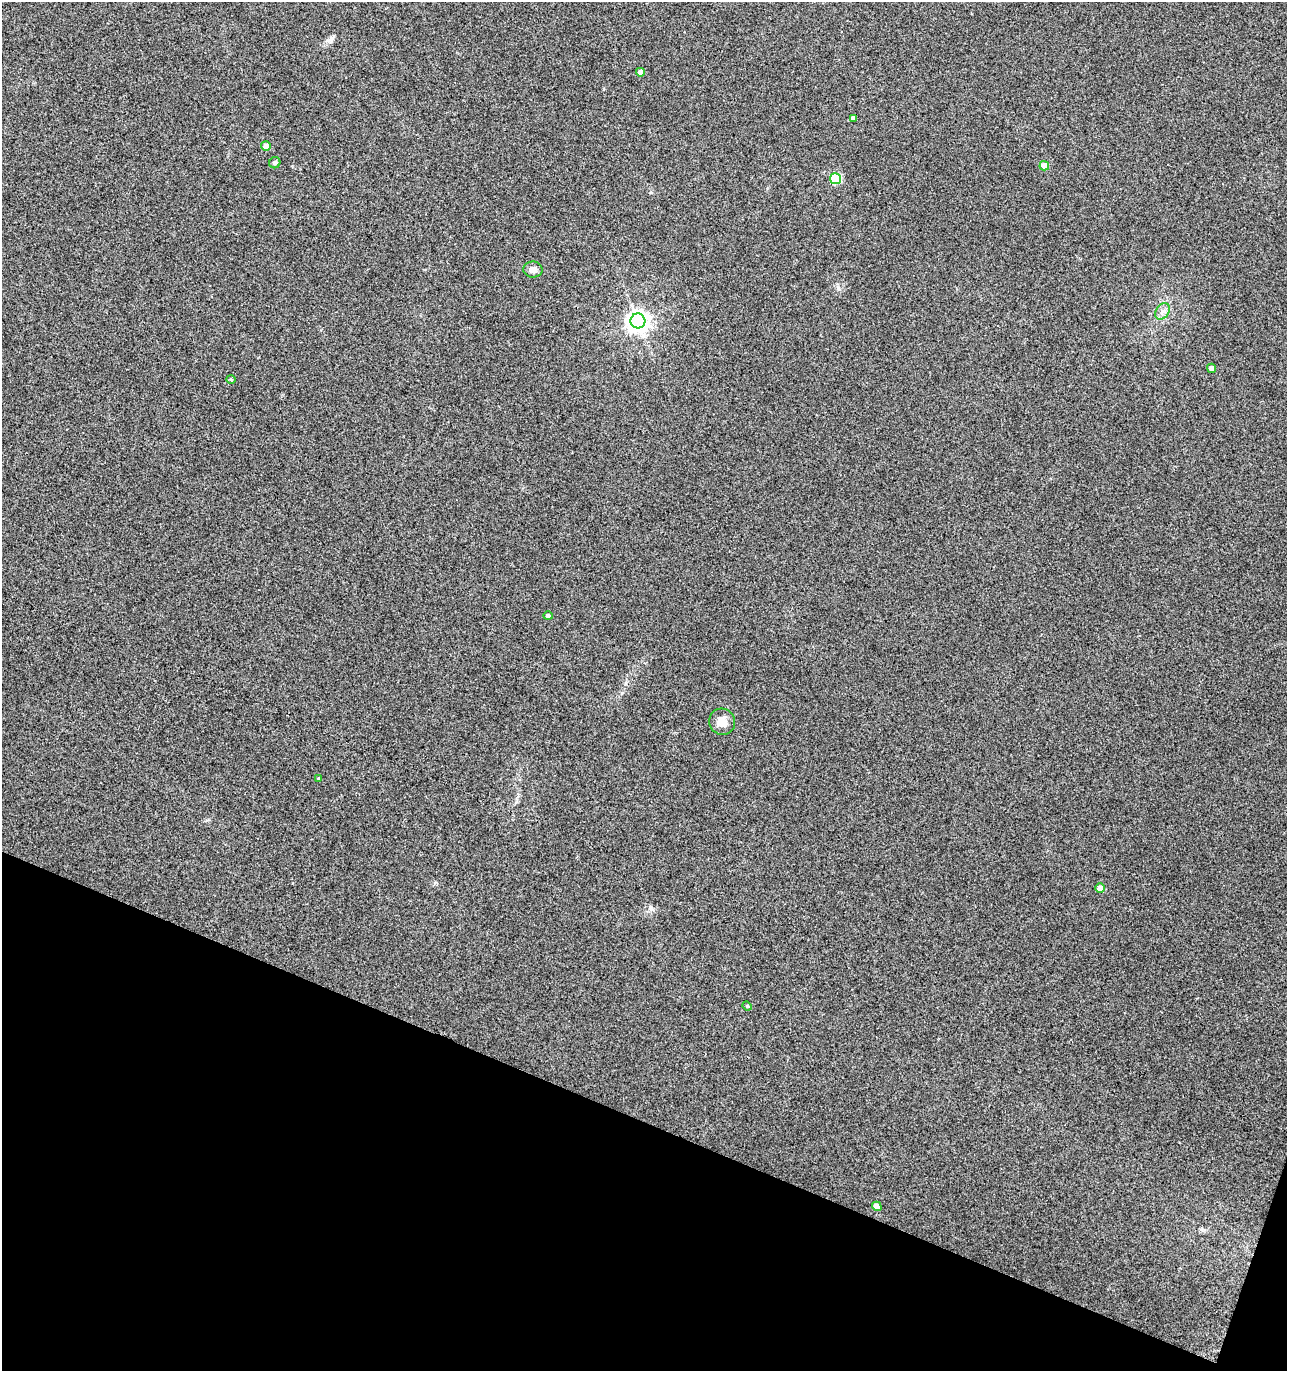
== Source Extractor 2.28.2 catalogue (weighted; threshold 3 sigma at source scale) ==
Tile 15 of 4 x 4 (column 3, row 4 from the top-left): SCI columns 2846-4130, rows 1-1369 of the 5625 x 5484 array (HDU 1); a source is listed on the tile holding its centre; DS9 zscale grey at full resolution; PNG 1289 x 1373 px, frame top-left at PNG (2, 2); each listed source drawn as its Kron ellipse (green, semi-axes under 4 px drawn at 4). Shown black and unused: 19% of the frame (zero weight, under 3 of 4 exposures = <1% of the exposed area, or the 3 px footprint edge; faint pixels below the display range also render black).
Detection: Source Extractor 2.28.2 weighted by HDU 2 'WHT'; one run over the whole footprint, this tile lists its part. Background 0.0334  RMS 0.0091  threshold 0.0407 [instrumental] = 3 sigma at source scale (4.5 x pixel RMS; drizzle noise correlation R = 1.50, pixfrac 1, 0.0396/0.0396 arcsec/px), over >= 5 px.
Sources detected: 17; all 17 listed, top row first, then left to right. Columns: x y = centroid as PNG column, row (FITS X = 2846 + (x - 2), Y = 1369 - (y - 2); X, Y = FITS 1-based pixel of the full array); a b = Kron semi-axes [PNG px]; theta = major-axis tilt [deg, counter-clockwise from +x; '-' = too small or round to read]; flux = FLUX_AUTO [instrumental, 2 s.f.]
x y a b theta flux
640 72 4 4 - 5.6
853 118 4 4 - 2.6
266 146 5 5 - 6.3
275 163 6 5 - 2
1044 166 5 4 - 9.5
836 179 5 5 - 53
533 269 9 8 - 4.7
1162 311 9 6 55 3.9
638 321 7 7 - 620
1211 368 4 4 - 4.3
231 379 5 3 - 0.88
548 616 5 4 - 2.1
722 722 13 12 - 9.9
319 779 4 4 - 1.1
1100 888 5 4 - 7.4
747 1006 4 4 - 1
877 1206 5 4 - 8